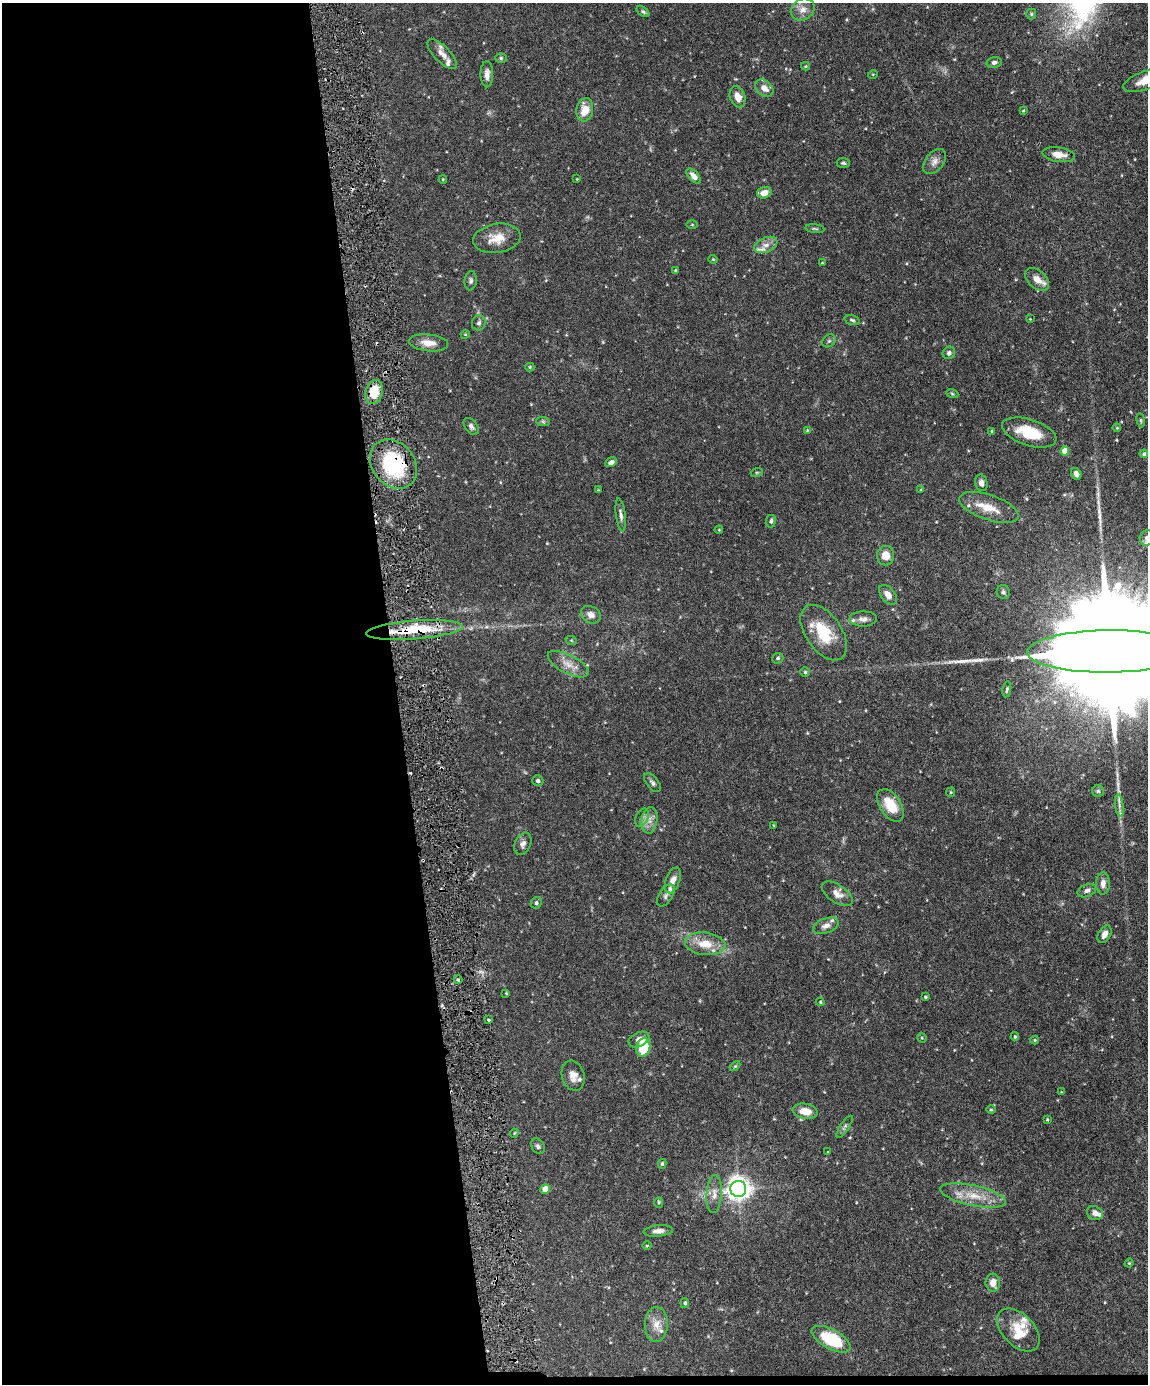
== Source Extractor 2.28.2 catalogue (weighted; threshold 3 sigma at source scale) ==
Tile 9 of 4 x 3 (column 1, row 3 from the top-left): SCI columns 2-1147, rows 235-1616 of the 4585 x 4509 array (HDU 1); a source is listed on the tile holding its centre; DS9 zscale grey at full resolution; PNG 1150 x 1386 px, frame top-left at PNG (2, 3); each listed source drawn as its Kron ellipse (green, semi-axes under 4 px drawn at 4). Shown black and unused: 35% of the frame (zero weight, under 3 of 6 exposures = <1% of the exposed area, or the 3 px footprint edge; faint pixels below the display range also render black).
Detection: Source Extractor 2.28.2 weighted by HDU 2 'WHT'; one run over the whole footprint, this tile lists its part. Background 0.0991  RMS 0.0036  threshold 0.0148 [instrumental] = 3 sigma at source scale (4.09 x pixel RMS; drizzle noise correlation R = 1.36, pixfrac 0.8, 0.05/0.05 arcsec/px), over >= 5 px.
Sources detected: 147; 5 cosmic-ray / hot-pixel residue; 2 long thin detections or spike segments (spike, bleed or trail) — neither listed nor drawn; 12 inside a brighter listed object's ellipse — not listed separately; the other 128 listed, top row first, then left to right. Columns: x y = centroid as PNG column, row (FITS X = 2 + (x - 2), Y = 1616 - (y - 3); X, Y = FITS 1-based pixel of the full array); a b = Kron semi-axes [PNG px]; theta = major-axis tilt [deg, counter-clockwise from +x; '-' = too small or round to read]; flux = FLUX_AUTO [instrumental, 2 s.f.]
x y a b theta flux
803 10 12 10 32 2.5
643 12 7 4 -37 0.61
1031 14 5 5 - 0.42
442 54 19 8 -45 2.8
501 58 6 5 - 0.56
994 62 7 5 13 0.97
806 66 4 4 - 0.32
487 74 13 6 -89 1.8
873 74 5 3 - 0.24
1146 80 23 9 19 6
764 88 10 7 -40 2.7
738 97 11 7 -69 3.1
585 110 11 8 81 5.2
1023 111 3 3 - 0.27
1059 155 16 7 -8 3.4
934 161 14 9 51 2.1
843 163 6 5 - 0.58
694 176 9 5 -48 2
443 179 4 4 - 0.32
577 179 3 2 - 0.22
764 193 7 5 17 2.5
692 224 5 3 - 0.29
815 229 9 3 -5 0.51
497 238 24 14 9 5.5
766 245 12 7 22 2
713 259 4 4 - 0.3
822 263 3 3 - 0.28
676 271 4 3 - 0.46
1037 279 14 9 -41 3.1
471 281 10 6 83 0.87
1030 319 3 3 - 0.19
852 320 8 4 -16 0.61
479 323 8 6 70 0.9
465 334 4 4 - 0.33
829 341 7 6 - 0.75
428 343 19 8 -6 3.4
949 353 6 6 - 0.96
530 367 4 4 - 0.36
374 392 12 8 76 7.5
952 393 6 4 -20 0.44
1141 420 7 3 -81 0.39
543 421 7 4 -2 0.57
471 426 9 6 -52 1.1
1117 428 4 3 - 0.28
807 430 4 4 - 0.26
992 431 3 3 - 0.3
1029 432 28 13 -17 11
1065 451 4 4 - 4.7
1144 454 4 4 - 0.48
611 462 6 4 28 1.3
393 464 27 21 -51 29
757 472 6 4 18 0.39
1076 474 6 4 -61 1.5
981 483 8 6 -75 1.7
598 490 3 3 - 0.25
921 490 4 4 - 0.29
989 507 31 12 -19 6.6
621 515 16 4 -83 1.4
771 521 6 5 - 0.74
719 530 4 3 - 0.24
1147 538 7 7 - 1.2
886 556 10 8 -88 3.7
1003 592 7 6 - 0.81
888 595 11 7 -50 2.3
591 615 10 8 -30 2.2
863 619 14 7 1 1.7
414 630 48 9 4 17
824 633 31 18 -55 12
571 640 6 3 -19 0.32
1109 651 81 21 1 24000
778 658 6 5 - 0.62
568 664 22 9 -28 3.6
805 672 5 4 - 0.48
1007 689 8 4 80 0.6
538 781 5 5 - 0.88
652 783 11 6 -51 1
1098 791 6 6 - 0.56
951 792 5 4 - 0.33
891 805 18 10 -57 7.9
1119 806 11 4 -82 1.2
642 818 9 6 64 1.3
649 820 13 8 81 2.5
773 825 3 2 - 0.19
523 844 12 8 66 1.5
673 880 13 7 70 2.4
1103 883 11 7 89 1.9
1087 891 9 6 21 1.2
837 894 17 9 -34 2.6
666 895 12 6 57 1.1
536 903 6 5 - 0.66
826 926 13 7 20 1.9
1104 934 10 6 61 1.8
705 944 20 11 -6 6.2
458 979 4 4 - 0.56
506 993 4 4 - 0.26
925 997 4 3 - 0.33
820 1002 4 3 - 0.34
488 1020 3 2 - 0.51
1015 1037 4 3 - 0.43
922 1038 5 4 - 0.29
639 1039 11 7 24 2.1
1035 1040 4 4 - 0.36
643 1047 9 7 77 12
735 1066 6 3 44 0.34
573 1076 15 11 -74 2.7
1061 1092 3 3 - 0.19
991 1110 4 3 - 0.31
805 1111 12 7 -10 4.5
1047 1120 3 3 - 0.29
845 1127 13 4 57 0.94
514 1133 5 4 - 0.3
538 1146 8 6 -60 0.88
828 1152 3 2 - 0.24
662 1164 5 4 - 0.47
545 1189 5 4 - 3.8
738 1189 8 8 - 270
714 1194 19 7 86 2.5
973 1195 34 10 -12 6.9
659 1202 5 4 - 0.41
1095 1213 8 6 -28 1.7
658 1231 15 5 6 1.6
647 1246 5 3 - 0.29
1129 1263 4 4 - 0.28
993 1283 9 7 -88 2.9
685 1303 5 4 - 0.65
656 1324 17 11 88 3.7
1018 1330 26 16 -46 7.9
831 1339 21 9 -28 16
Overlapping masked pixels (flux is a lower limit): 4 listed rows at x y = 374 392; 393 464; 414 630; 1109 651
Isophote crosses this tile's border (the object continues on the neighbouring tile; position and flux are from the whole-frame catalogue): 3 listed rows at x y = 1146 80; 1147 538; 1109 651